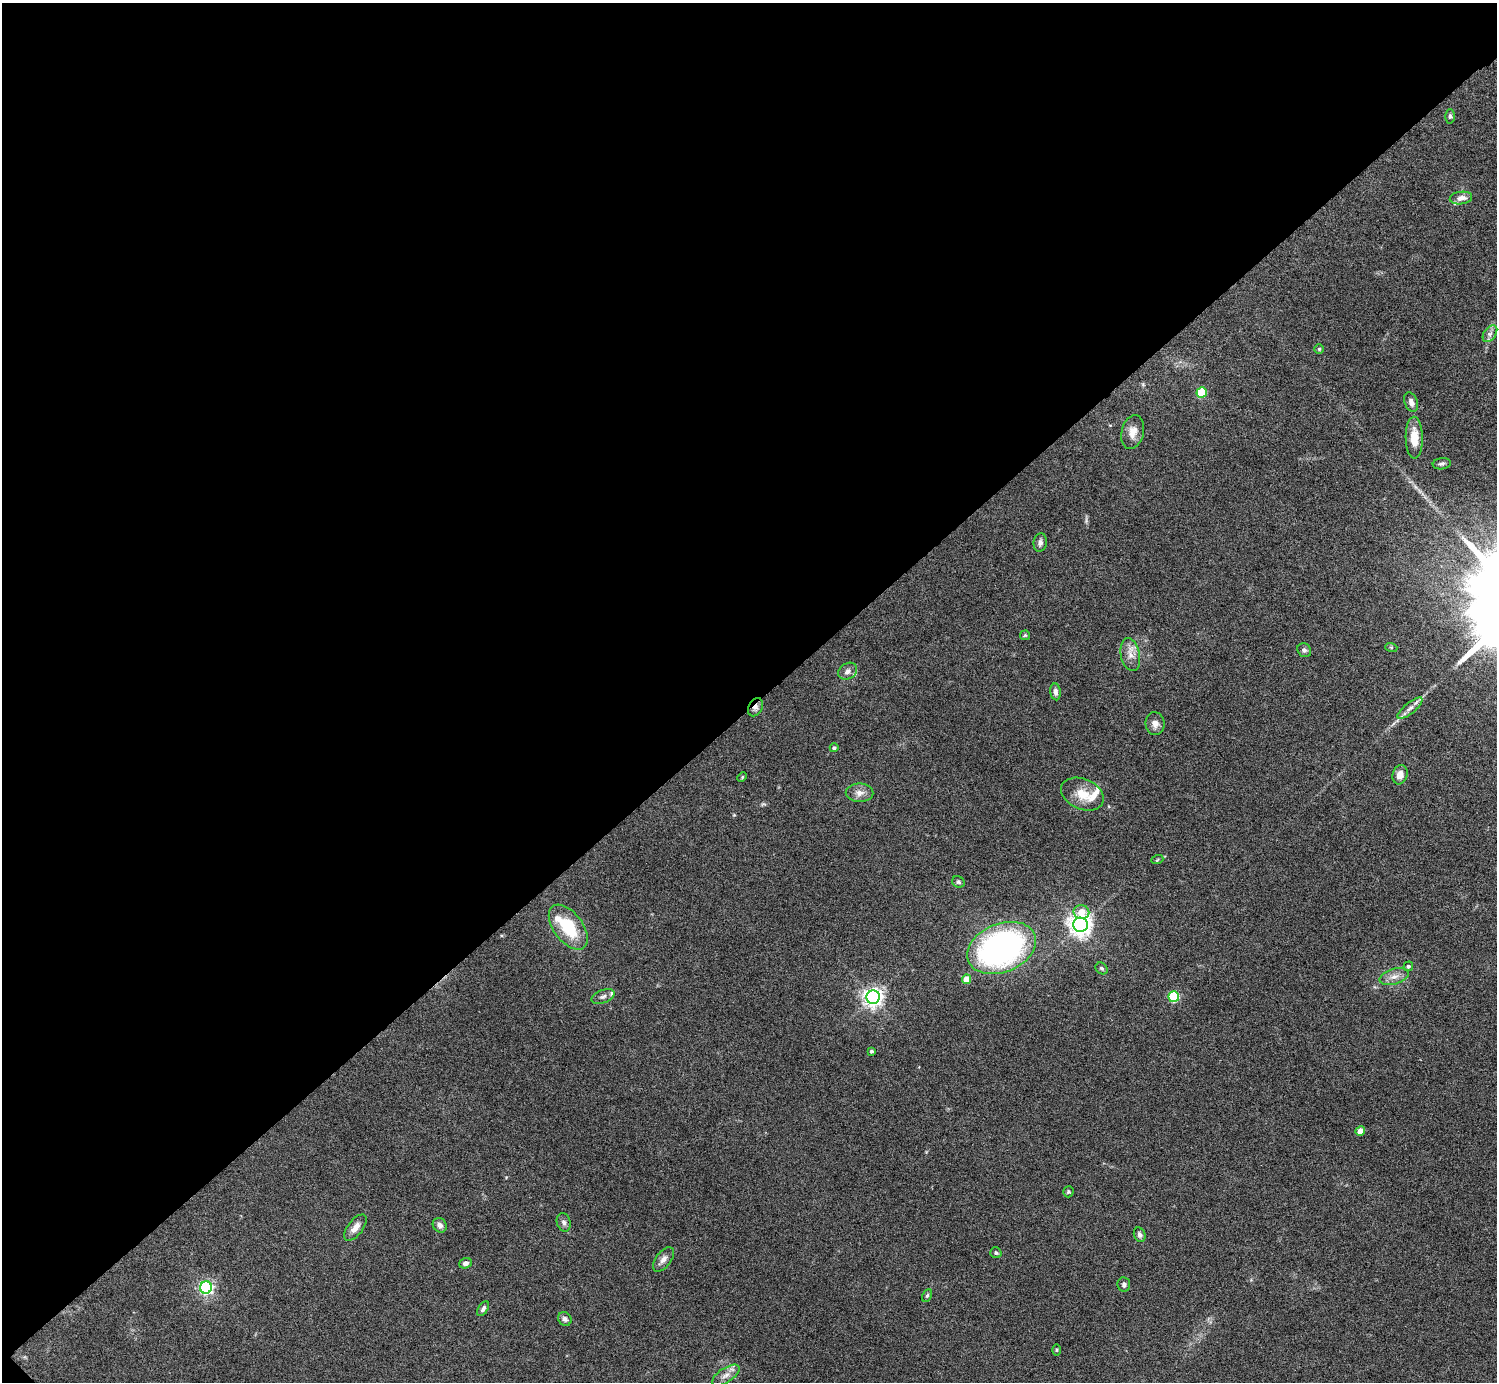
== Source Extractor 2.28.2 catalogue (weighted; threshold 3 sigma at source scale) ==
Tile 5 of 4 x 4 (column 1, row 2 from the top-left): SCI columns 39-1533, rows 3094-4473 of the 6023 x 6019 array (HDU 1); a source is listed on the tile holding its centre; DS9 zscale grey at full resolution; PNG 1499 x 1384 px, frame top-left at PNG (2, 3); each listed source drawn as its Kron ellipse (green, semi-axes under 4 px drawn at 4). Shown black and unused: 51% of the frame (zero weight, under 5 of 9 exposures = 3% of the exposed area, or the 3 px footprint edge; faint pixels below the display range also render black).
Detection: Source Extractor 2.28.2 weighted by HDU 2 'WHT'; one run over the whole footprint, this tile lists its part. Background 0.0498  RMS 0.0042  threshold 0.0172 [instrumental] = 3 sigma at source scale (4.09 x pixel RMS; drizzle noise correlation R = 1.36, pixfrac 0.8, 0.05/0.05 arcsec/px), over >= 5 px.
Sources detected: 59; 5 inside a brighter listed object's ellipse — not listed separately; the other 54 listed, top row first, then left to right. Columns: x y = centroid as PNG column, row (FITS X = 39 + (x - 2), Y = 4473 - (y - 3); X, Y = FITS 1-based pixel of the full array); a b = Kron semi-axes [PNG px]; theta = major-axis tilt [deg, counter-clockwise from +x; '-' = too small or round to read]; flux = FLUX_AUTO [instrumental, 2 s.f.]
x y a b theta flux
1450 116 7 5 -90 0.76
1461 198 11 6 7 2.3
1490 334 9 6 54 1.3
1319 349 5 5 - 0.49
1202 393 5 5 - 20
1411 402 10 6 -70 1.7
1133 432 17 11 78 3.9
1414 438 21 8 -89 6.9
1442 464 9 5 8 1
1040 542 9 6 82 1.5
1025 635 5 5 - 0.46
1391 647 6 4 -18 0.48
1304 650 7 6 - 1
1130 655 17 9 -78 3.5
848 671 10 8 33 1.7
1055 692 8 5 -84 1.4
755 707 9 7 61 1.8
1410 708 15 5 39 2.1
1155 724 11 9 -82 2.3
834 748 4 4 - 0.85
1400 775 10 7 73 3
742 777 5 3 - 0.37
859 793 14 9 -1 2.7
1082 794 22 15 -23 7
1157 860 6 4 19 0.42
958 882 6 5 - 0.67
1081 912 8 7 - 6.5
1081 925 7 7 - 270
568 927 26 14 -53 17
1002 948 36 24 22 120
1408 966 5 4 - 0.88
1101 968 7 5 -43 0.8
1394 977 15 7 17 2.7
967 979 5 4 - 5.4
603 996 12 6 22 1.4
873 997 7 6 - 210
1174 997 5 5 - 28
871 1051 3 3 - 0.68
1360 1131 5 4 - 5.6
1068 1192 6 5 - 0.52
564 1222 9 7 -74 1.4
440 1225 8 6 -54 1.6
355 1228 15 7 52 3.3
1140 1235 7 5 -68 1.1
996 1253 6 5 - 0.69
663 1259 14 7 53 2.1
465 1263 6 5 - 1.3
1124 1284 7 6 - 1.1
206 1288 6 6 - 94
927 1296 7 4 62 0.59
483 1309 8 4 58 1.1
565 1319 7 6 - 1.1
1057 1350 6 4 90 0.39
726 1375 16 7 34 2.6
Overlapping masked pixels (flux is a lower limit): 1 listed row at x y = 755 707